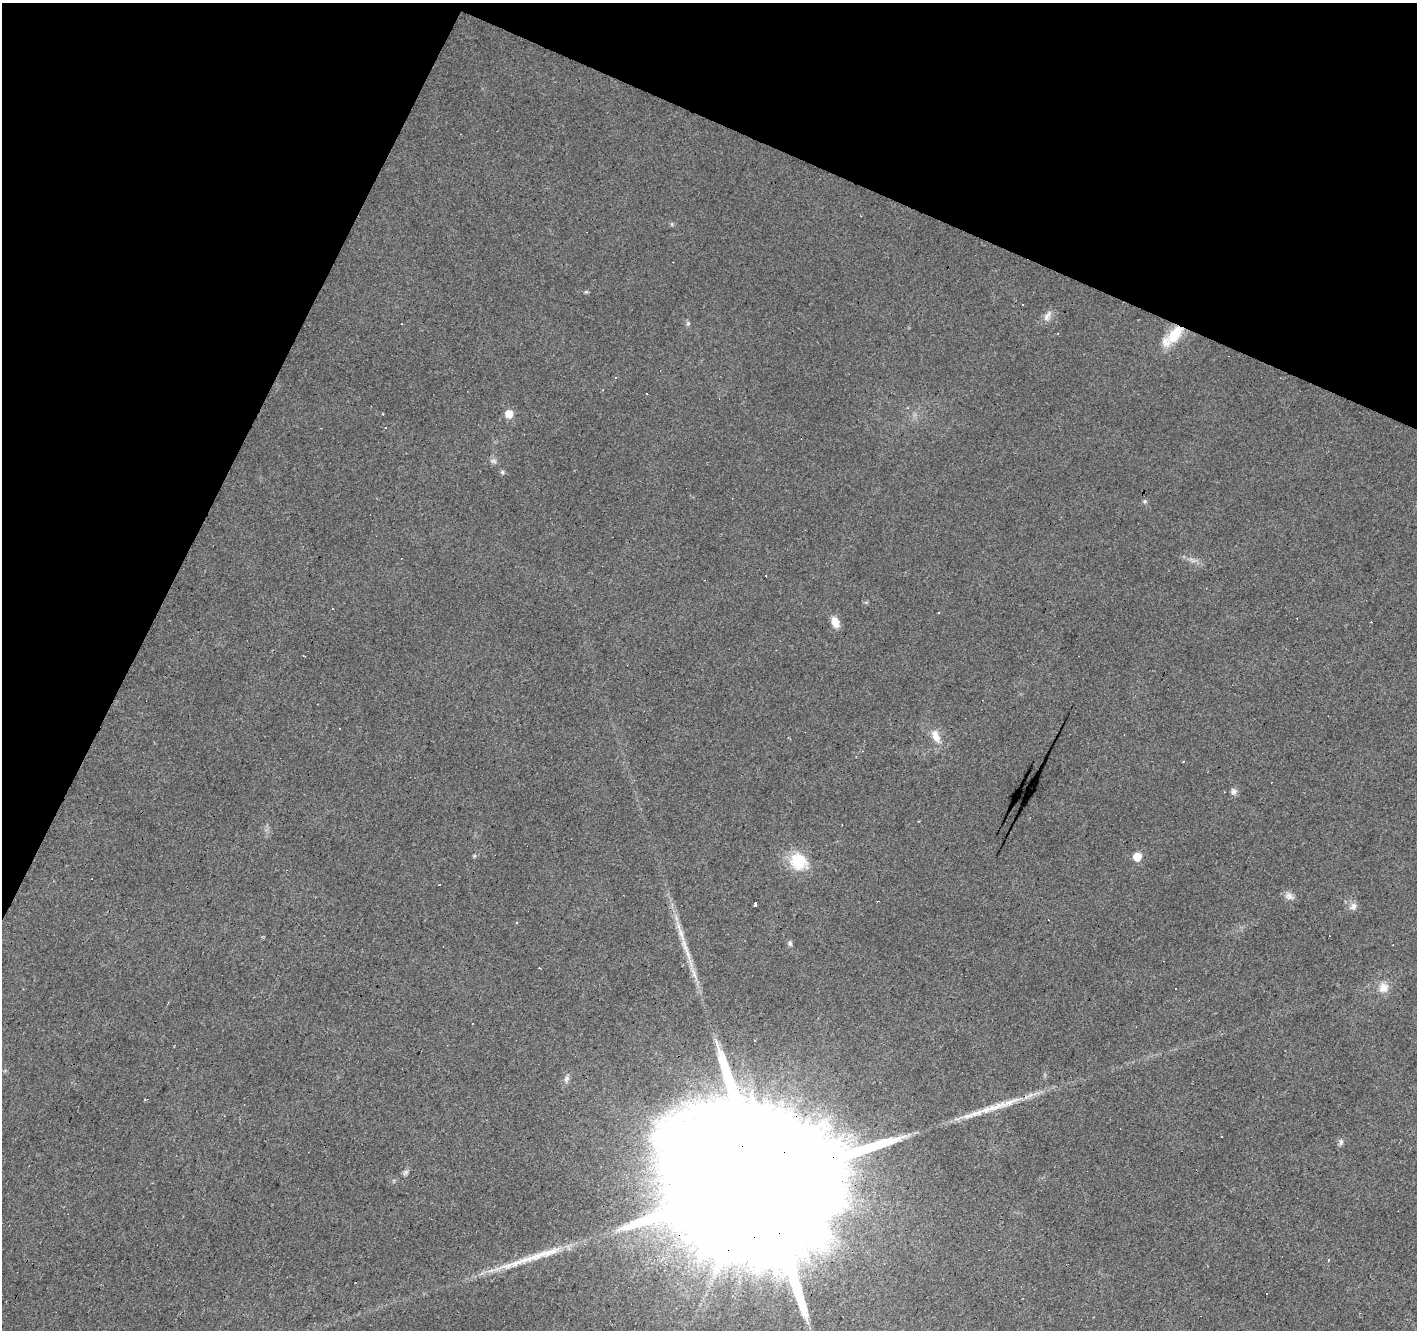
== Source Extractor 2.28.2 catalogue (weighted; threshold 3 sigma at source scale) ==
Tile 2 of 4 x 4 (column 2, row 1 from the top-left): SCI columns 1420-2834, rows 4249-5576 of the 5663 x 5777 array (HDU 1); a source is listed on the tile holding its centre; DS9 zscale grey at full resolution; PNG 1419 x 1332 px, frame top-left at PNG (2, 3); no overlay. Shown black and unused: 22% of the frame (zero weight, under 2 of 3 exposures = <1% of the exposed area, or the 3 px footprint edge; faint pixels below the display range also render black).
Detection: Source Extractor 2.28.2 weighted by HDU 2 'WHT'; one run over the whole footprint, this tile lists its part. Background 0.0202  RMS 0.0061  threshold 0.0272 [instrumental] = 3 sigma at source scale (4.5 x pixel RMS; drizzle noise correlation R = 1.50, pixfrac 1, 0.0396/0.0396 arcsec/px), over >= 5 px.
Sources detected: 55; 17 cosmic-ray / hot-pixel residue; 1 long thin detection or spike segment (spike, bleed or trail) — not listed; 4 inside a brighter listed object's ellipse — not listed separately; the other 33 listed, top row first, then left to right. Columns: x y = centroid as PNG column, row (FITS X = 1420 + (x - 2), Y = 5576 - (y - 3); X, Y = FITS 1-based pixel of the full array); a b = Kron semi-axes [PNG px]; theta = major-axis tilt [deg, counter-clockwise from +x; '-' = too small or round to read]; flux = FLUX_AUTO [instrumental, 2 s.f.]
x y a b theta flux
672 224 6 4 89 0.81
1046 317 13 9 82 3.6
688 323 7 5 -71 1.2
1175 334 25 13 53 20
616 378 4 3 - 0.73
646 393 2 2 - 0.45
509 414 6 5 - 13
385 427 3 3 - 3.3
493 461 10 6 -8 2
502 472 6 5 - 1.2
1145 501 6 6 - 1.2
1192 560 13 5 -26 2.8
835 622 12 7 -72 6.9
934 734 13 11 -69 5.7
1233 791 7 7 - 2.4
474 856 6 4 71 0.76
1137 856 5 5 - 15
798 861 20 17 -51 23
1289 896 13 9 -27 3.3
755 905 3 3 - 2.1
1354 906 10 7 -65 3
679 926 19 5 -69 5.6
790 943 7 5 -86 1.5
686 948 17 7 -73 6.1
694 974 22 6 -67 6.1
1383 987 14 11 79 6.7
716 1042 17 4 -76 3.5
566 1079 9 7 78 2.5
1008 1103 46 8 22 15
1341 1142 8 6 87 1.7
405 1172 10 6 45 1.6
762 1182 103 33 63 100000
545 1253 50 9 14 18
Overlapping masked pixels (flux is a lower limit): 3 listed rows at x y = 1175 334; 1008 1103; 762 1182